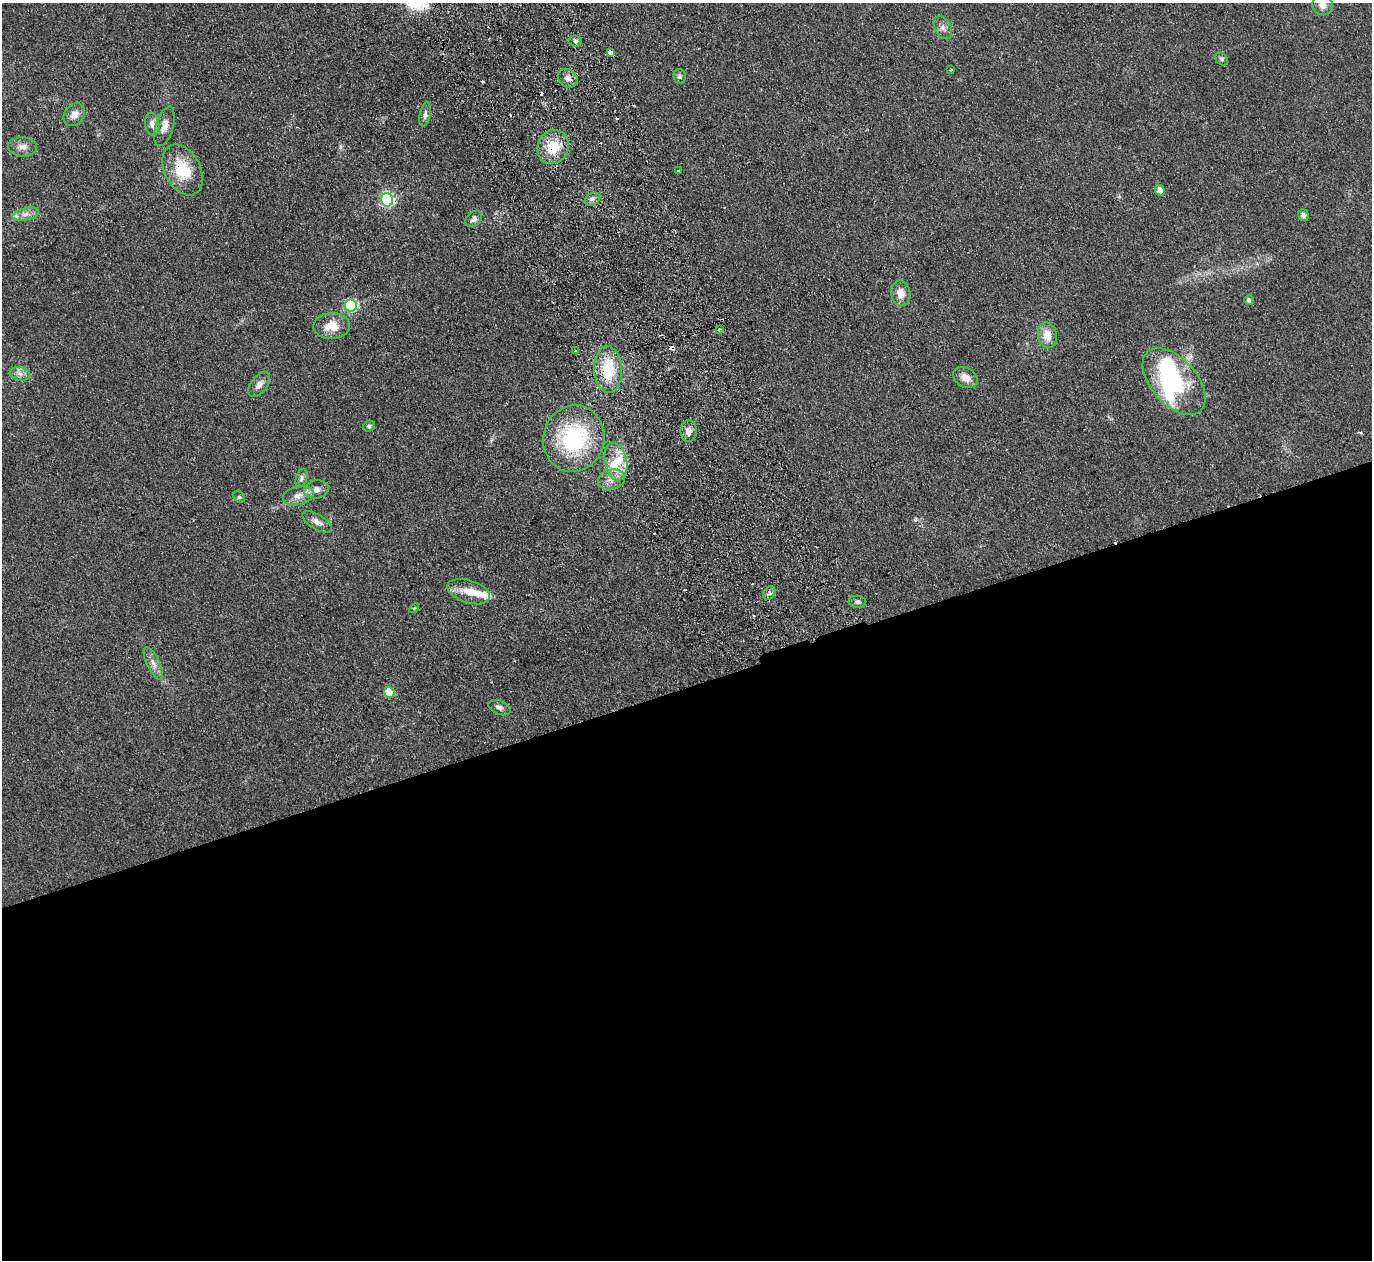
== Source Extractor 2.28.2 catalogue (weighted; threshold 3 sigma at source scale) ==
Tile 15 of 4 x 4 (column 3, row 4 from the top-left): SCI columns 2795-4164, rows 304-1561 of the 5589 x 5512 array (HDU 1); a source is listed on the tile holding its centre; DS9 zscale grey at full resolution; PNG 1374 x 1262 px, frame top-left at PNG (2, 3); each listed source drawn as its Kron ellipse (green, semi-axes under 4 px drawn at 4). Shown black and unused: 46% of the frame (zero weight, under 2 of 3 exposures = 3% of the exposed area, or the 3 px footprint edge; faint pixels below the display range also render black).
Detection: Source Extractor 2.28.2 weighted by HDU 2 'WHT'; one run over the whole footprint, this tile lists its part. Background 0.108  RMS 0.01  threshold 0.0448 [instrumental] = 3 sigma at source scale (4.5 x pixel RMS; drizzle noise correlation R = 1.50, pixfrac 1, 0.05/0.05 arcsec/px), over >= 5 px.
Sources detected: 65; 2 inside a brighter object's white glare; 8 cosmic-ray / hot-pixel residue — neither listed nor drawn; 4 inside a brighter listed object's ellipse — not listed separately; the other 51 listed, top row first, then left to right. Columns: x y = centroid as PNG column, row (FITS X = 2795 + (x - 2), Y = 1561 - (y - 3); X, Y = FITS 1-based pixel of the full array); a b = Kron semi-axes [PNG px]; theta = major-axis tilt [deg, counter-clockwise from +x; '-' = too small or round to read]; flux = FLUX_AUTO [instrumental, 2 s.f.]
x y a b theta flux
1323 5 10 10 - 7.2
943 28 12 8 -60 4.9
575 41 6 5 - 2.1
610 52 4 3 - 28
1222 59 7 5 -48 2.3
951 70 3 2 - 1.5
680 76 7 6 - 2.8
568 78 10 8 -38 5.1
425 114 12 5 78 3.1
74 115 12 9 51 7.4
152 124 11 7 -82 6
164 126 20 9 73 8.3
22 147 15 9 -2 7.2
553 147 17 15 62 26
183 170 27 18 -63 36
678 171 3 3 - 1.1
1160 190 5 4 - 6.5
593 199 8 5 28 3.2
387 200 7 6 - 190
25 214 13 6 10 5.6
1303 215 6 5 - 2.5
474 219 9 7 43 3.8
901 293 13 9 -79 9.8
1249 300 5 4 - 2.8
351 306 6 6 - 120
332 326 18 13 1 16
719 329 3 3 - 1.6
1047 335 13 9 -78 14
576 351 4 3 - 3.4
608 369 23 14 -87 36
20 374 10 6 -9 4.5
965 378 13 9 -32 8.5
1174 381 40 23 -49 78
259 384 14 8 52 6
369 426 6 5 - 1.8
689 431 11 8 88 7.2
574 439 33 30 78 96
616 462 19 11 -78 20
301 478 10 5 73 2.5
611 480 14 10 13 8.4
316 490 12 9 11 6.4
298 496 15 9 14 8.2
239 497 6 5 - 1.5
317 522 17 7 -31 6.3
469 592 22 11 -18 15
769 593 7 5 60 2.2
857 602 9 6 -5 2.6
414 608 6 4 44 1.4
153 663 18 6 -64 6.3
389 692 6 5 - 32
499 708 12 7 -23 3.7
Overlapping masked pixels (flux is a lower limit): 4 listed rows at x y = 553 147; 183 170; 608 369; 611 480
Isophote crosses this tile's border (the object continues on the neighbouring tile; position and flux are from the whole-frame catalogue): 1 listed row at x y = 1323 5